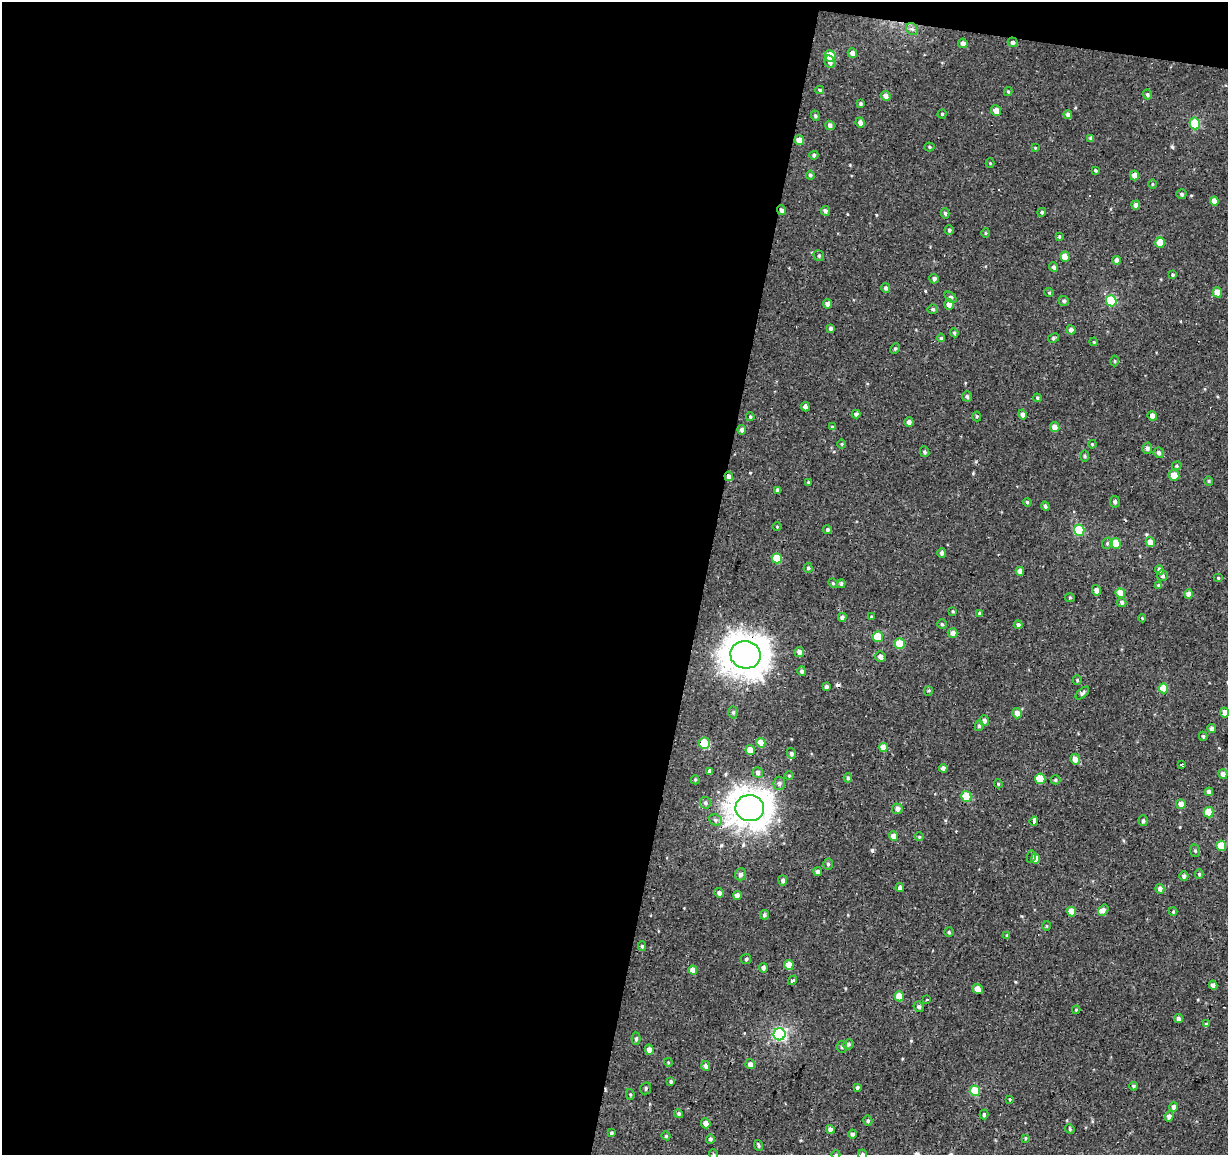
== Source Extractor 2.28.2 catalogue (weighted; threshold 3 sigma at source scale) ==
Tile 1 of 4 x 4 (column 1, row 1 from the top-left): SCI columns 4-1229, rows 3740-4892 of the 4908 x 5112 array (HDU 1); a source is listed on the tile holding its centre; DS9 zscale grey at full resolution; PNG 1230 x 1157 px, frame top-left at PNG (2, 2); each listed source drawn as its Kron ellipse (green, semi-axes under 4 px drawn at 4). Shown black and unused: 59% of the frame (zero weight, under 2 of 3 exposures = <1% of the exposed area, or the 3 px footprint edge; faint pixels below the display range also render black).
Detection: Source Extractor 2.28.2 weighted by HDU 2 'WHT'; one run over the whole footprint, this tile lists its part. Background 0.00309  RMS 0.0034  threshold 0.0154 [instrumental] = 3 sigma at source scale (4.5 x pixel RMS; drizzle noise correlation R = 1.50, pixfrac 1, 0.0396/0.0396 arcsec/px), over >= 5 px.
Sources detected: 237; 3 cosmic-ray / hot-pixel residue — neither listed nor drawn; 1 inside a brighter listed object's ellipse — not listed separately; the other 233 listed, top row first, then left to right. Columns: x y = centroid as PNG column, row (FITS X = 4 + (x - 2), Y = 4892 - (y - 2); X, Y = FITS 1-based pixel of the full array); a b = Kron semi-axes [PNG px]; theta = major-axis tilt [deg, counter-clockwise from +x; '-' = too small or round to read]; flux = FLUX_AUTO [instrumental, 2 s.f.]
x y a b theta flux
912 29 6 5 - 0.93
1013 42 5 4 - 0.87
963 43 5 4 - 1.7
852 53 5 4 - 1.6
830 56 6 5 - 7.9
830 62 6 5 - 1.2
820 90 4 3 - 0.48
1008 92 4 4 - 0.38
1147 94 5 4 - 0.59
886 96 5 4 - 1.4
860 104 3 3 - 0.51
996 111 5 4 - 2.4
942 114 4 4 - 0.45
1068 115 4 4 - 1.1
815 116 5 4 - 0.51
860 122 5 4 - 1.4
1195 123 6 5 - 15
830 125 5 4 - 1.2
1091 138 4 4 - 0.85
799 140 5 5 - 2.9
930 147 5 4 - 0.43
1035 148 3 3 - 0.32
814 155 5 4 - 0.56
990 163 4 4 - 0.32
1095 170 4 4 - 0.44
810 175 4 4 - 0.7
1134 176 5 4 - 2.5
1152 184 5 3 - 0.35
1181 194 5 5 - 0.71
1214 201 4 4 - 2.5
1136 205 4 4 - 1.6
782 210 5 4 - 1
825 211 5 4 - 0.93
1042 212 4 4 - 0.58
945 213 5 4 - 0.6
949 230 5 4 - 0.59
985 233 5 3 - 0.33
1059 237 3 3 - 0.71
1160 243 5 4 - 6.6
819 256 6 5 - 0.68
1065 257 5 4 - 4.4
1117 260 4 4 - 1.8
1054 267 5 4 - 0.94
1173 275 4 3 - 0.49
934 279 4 4 - 0.9
886 288 5 4 - 0.77
1049 292 4 4 - 0.36
1217 292 5 4 - 3.3
951 297 7 4 -42 0.8
1064 301 5 5 - 0.67
1111 301 5 5 - 18
828 304 4 4 - 1.6
949 304 5 5 - 1.9
933 309 5 4 - 0.6
831 328 4 4 - 0.89
1071 330 4 4 - 1.3
954 333 4 4 - 0.39
941 338 4 4 - 0.55
1054 338 6 4 28 0.57
1094 342 4 3 - 0.28
895 349 5 4 - 0.53
1115 361 5 3 - 0.33
967 396 5 5 - 0.67
1037 398 4 4 - 0.51
805 407 4 4 - 1.5
856 414 4 4 - 0.9
1022 415 5 4 - 1.5
977 416 5 4 - 0.44
1152 416 5 4 - 2.6
750 417 4 3 - 0.44
909 422 5 4 - 1.3
832 427 4 3 - 0.53
1055 427 5 4 - 2.5
742 430 5 4 - 1.2
842 444 4 4 - 0.38
1092 444 4 3 - 0.34
1147 448 6 5 - 1
925 452 5 4 - 0.66
1159 453 5 5 - 1.1
1085 456 5 3 - 0.42
1177 466 5 4 - 0.43
1174 475 5 5 - 3.6
729 476 5 4 - 1.5
1209 481 5 4 - 0.42
808 482 4 3 - 0.32
778 490 4 3 - 0.93
1027 502 4 4 - 0.49
1115 502 5 5 - 0.84
1045 506 4 4 - 0.7
777 527 4 3 - 0.25
827 530 4 4 - 0.74
1079 530 5 5 - 18
1150 542 5 4 - 2.8
1107 543 6 5 - 0.56
1116 543 5 5 - 9.3
942 553 5 4 - 0.92
777 558 5 5 - 7.4
808 568 5 4 - 0.58
1159 570 5 4 - 1.2
1020 571 4 4 - 1.7
1163 576 5 5 - 0.86
1218 578 5 3 - 0.36
833 583 4 4 - 0.36
841 584 4 4 - 0.69
1159 585 4 4 - 0.7
1096 590 5 4 - 1.7
1120 593 5 4 - 5.1
1189 594 4 4 - 1.9
1070 598 5 4 - 0.38
1122 602 5 4 - 0.97
953 611 4 3 - 0.34
980 613 4 4 - 0.75
842 617 4 4 - 1
871 617 4 3 - 0.34
1142 618 4 3 - 0.33
942 624 5 4 - 0.5
1018 625 4 4 - 0.84
953 633 5 4 - 1.7
878 637 5 5 - 8.4
900 644 5 5 - 8.5
799 652 5 5 - 1.4
746 655 15 13 -12 590
880 657 5 5 - 1.6
802 671 5 4 - 0.81
1077 680 5 4 - 0.44
826 687 4 3 - 1
1163 688 5 5 - 7.8
928 691 5 4 - 0.48
1082 693 8 4 42 0.74
733 712 6 4 88 0.58
1224 712 5 4 - 1.9
1017 713 5 4 - 2.4
984 720 5 4 - 1.2
979 726 5 4 - 0.65
1212 728 4 4 - 1.3
1203 736 4 4 - 0.48
705 743 6 5 - 16
761 743 5 4 - 4.9
883 747 4 4 - 3.4
750 750 5 4 - 4.4
791 753 5 4 - 0.84
1075 759 5 5 - 2.4
1181 765 3 3 - 0.73
943 768 4 4 - 1.2
709 771 3 3 - 3.2
758 772 5 5 - 1.3
1223 774 5 4 - 1.7
789 776 4 4 - 0.35
848 778 4 4 - 0.56
1040 779 5 5 - 8.3
695 780 4 3 - 0.41
1055 780 5 4 - 0.48
779 783 7 6 - 1
998 784 4 4 - 0.37
1209 792 4 4 - 1.2
966 796 5 5 - 11
705 803 5 5 - 0.8
1181 804 5 5 - 2.7
750 808 14 13 - 490
897 809 5 5 - 1.4
1208 812 5 5 - 9
715 820 7 5 -22 0.79
1034 821 5 3 - 11
1143 821 5 4 - 0.64
893 836 4 4 - 2.7
919 837 5 3 - 0.34
1221 846 5 5 - 8.5
1195 851 6 5 - 0.56
1031 857 6 3 80 1.6
1036 859 5 4 - 4.5
828 864 5 4 - 0.61
818 872 4 3 - 1
741 874 6 5 - 1.1
1199 874 4 4 - 0.5
1184 876 5 4 - 1
783 880 5 4 - 0.93
900 887 4 4 - 1.1
1160 889 5 4 - 1.4
719 893 5 4 - 1.1
737 895 4 4 - 2.1
1103 910 6 4 54 1.3
1072 912 5 4 - 4.2
1173 912 4 4 - 0.38
764 915 5 4 - 0.69
1046 926 5 3 - 0.34
949 932 5 5 - 0.48
1007 935 4 4 - 0.35
642 946 5 4 - 0.49
746 959 5 5 - 0.49
789 965 5 4 - 5
763 968 5 4 - 1
693 970 4 4 - 3
793 980 5 3 - 2.1
1213 985 4 4 - 1.6
978 989 5 4 - 3.4
899 996 5 4 - 5.4
927 1000 3 2 - 0.3
919 1007 5 4 - 0.75
1076 1010 4 4 - 0.33
1178 1019 4 4 - 1.3
1206 1024 4 4 - 0.45
779 1034 6 6 - 52
636 1039 6 4 88 0.71
848 1044 5 5 - 0.73
842 1047 6 5 - 0.64
649 1050 5 4 - 2.3
668 1062 4 3 - 0.28
750 1064 5 4 - 1.9
706 1066 5 4 - 1.2
671 1082 4 4 - 0.63
1133 1086 4 4 - 0.56
857 1087 4 3 - 0.63
646 1088 6 5 - 0.7
975 1091 5 5 - 13
630 1094 5 4 - 0.4
1010 1099 3 3 - 0.53
1173 1107 5 4 - 1.4
679 1114 4 4 - 0.72
984 1114 5 4 - 0.72
1169 1116 5 4 - 1.6
868 1121 5 4 - 0.57
706 1123 5 4 - 2
830 1129 4 4 - 1.7
1070 1129 5 4 - 0.41
612 1133 4 3 - 0.61
853 1134 4 4 - 1
666 1136 4 4 - 0.37
1025 1138 4 4 - 0.34
710 1139 5 4 - 0.69
758 1145 5 3 - 0.49
713 1154 5 3 - 0.35
836 1154 4 3 - 0.28
863 1154 4 4 - 0.73
Overlapping masked pixels (flux is a lower limit): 4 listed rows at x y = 782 210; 729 476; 746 655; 705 743
Isophote crosses this tile's border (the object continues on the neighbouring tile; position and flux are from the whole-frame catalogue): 3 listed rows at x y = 713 1154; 836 1154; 863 1154